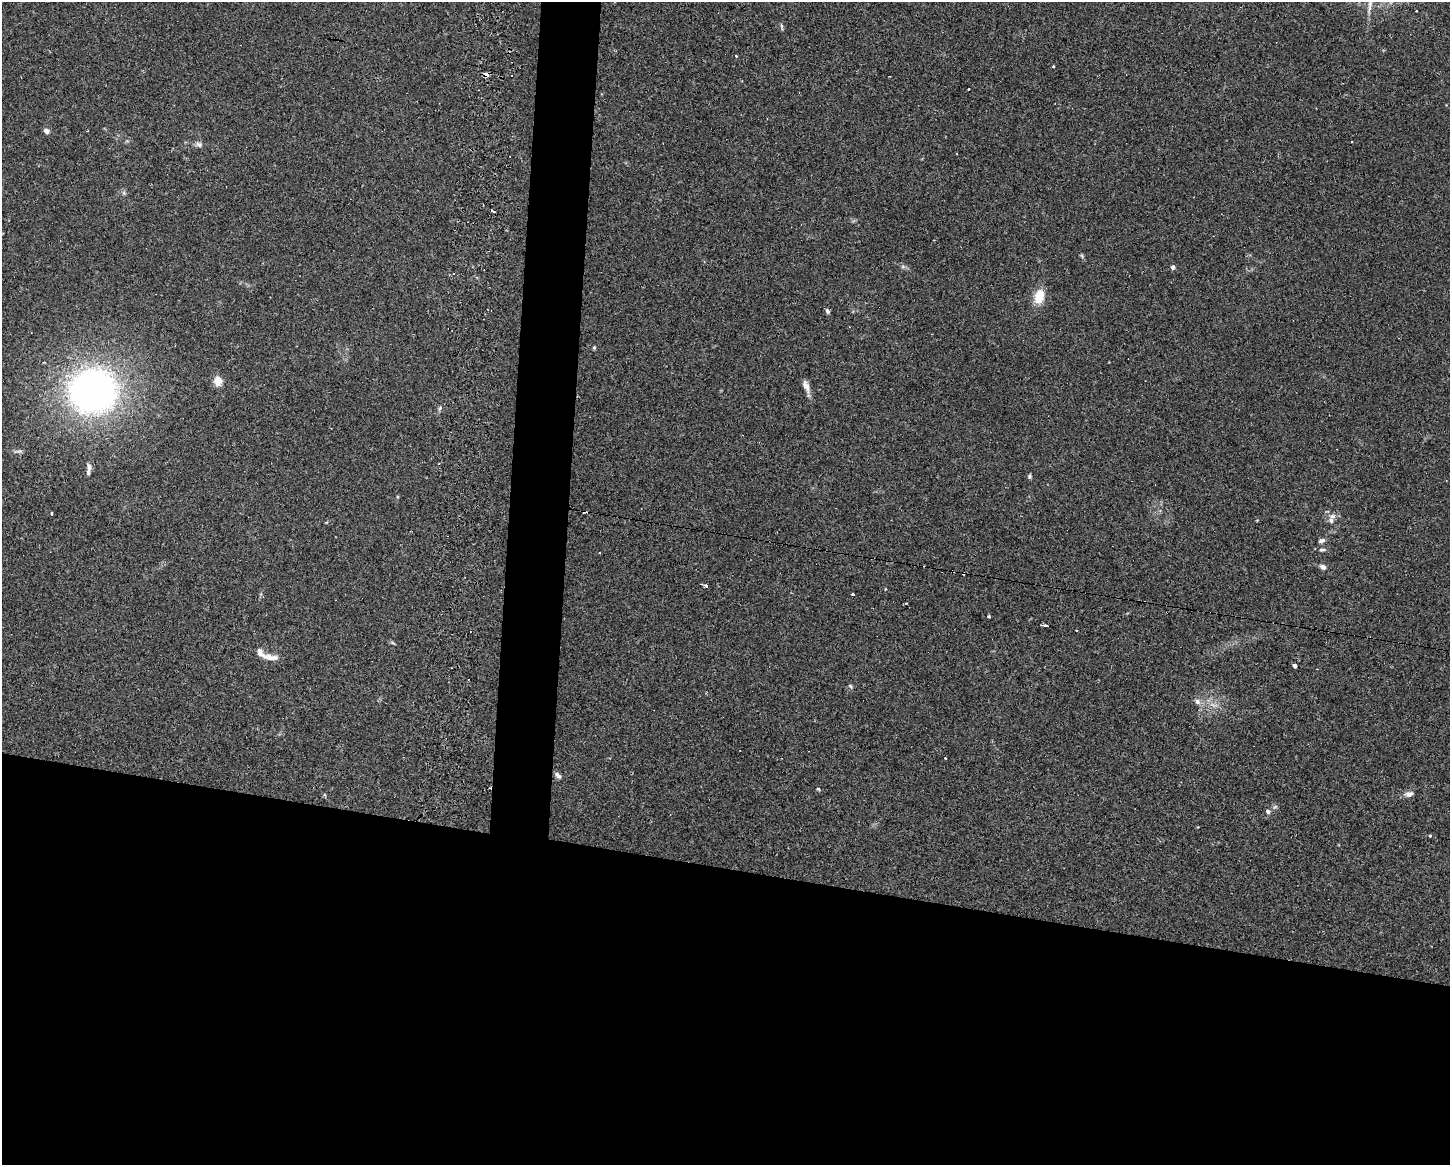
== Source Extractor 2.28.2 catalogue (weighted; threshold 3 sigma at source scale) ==
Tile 11 of 3 x 4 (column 2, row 4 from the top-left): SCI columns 1746-3193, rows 18-1180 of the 4749 x 4707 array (HDU 1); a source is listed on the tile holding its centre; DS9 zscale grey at full resolution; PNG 1452 x 1167 px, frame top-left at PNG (2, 2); no overlay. Shown black and unused: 28% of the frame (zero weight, under 2 of 3 exposures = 4% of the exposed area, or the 3 px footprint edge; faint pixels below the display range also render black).
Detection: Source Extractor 2.28.2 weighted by HDU 2 'WHT'; one run over the whole footprint, this tile lists its part. Background 0.0342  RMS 0.0051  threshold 0.0231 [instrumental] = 3 sigma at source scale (4.5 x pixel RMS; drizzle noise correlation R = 1.50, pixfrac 1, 0.05/0.05 arcsec/px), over >= 5 px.
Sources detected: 56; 11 cosmic-ray / hot-pixel residue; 1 long thin detection or spike segment (spike, bleed or trail) — not listed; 1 inside a brighter listed object's ellipse — not listed separately; the other 43 listed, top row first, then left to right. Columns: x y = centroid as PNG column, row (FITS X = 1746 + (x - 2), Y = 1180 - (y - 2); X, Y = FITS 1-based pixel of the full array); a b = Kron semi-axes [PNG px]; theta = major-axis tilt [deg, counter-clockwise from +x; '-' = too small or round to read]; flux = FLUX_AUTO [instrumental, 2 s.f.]
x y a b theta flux
1416 11 2 2 - 0.4
782 27 9 3 -81 0.83
736 56 3 3 - 1.8
1053 67 3 3 - 1.6
486 75 4 4 - 3.6
968 89 3 2 - 1.1
46 131 7 5 -30 1.9
199 144 9 7 -34 1.5
124 193 7 4 -72 0.82
1082 256 6 4 -71 0.7
1173 267 4 4 - 2.1
453 274 4 3 - 0.41
1039 296 15 10 75 10
827 311 6 5 - 1
594 347 4 3 - 0.65
218 381 13 10 -83 3.6
806 386 16 7 -67 3.2
93 391 52 48 4 190
440 408 7 5 60 1.1
19 451 12 4 -4 1.3
1029 476 5 5 - 0.81
51 513 3 3 - 2.4
1331 520 10 6 89 2.1
1321 540 9 5 17 1.4
1322 550 11 4 0 1.1
1323 567 6 5 - 2.2
706 586 3 3 - 1.7
852 594 3 3 - 1.4
988 616 3 3 - 1.9
1046 626 6 3 -13 5.3
1076 630 3 2 - 0.77
392 642 6 4 -19 0.68
270 657 21 8 -9 4.1
1294 665 3 3 - 33
850 686 7 4 -60 0.83
1197 702 8 7 - 2
945 758 2 2 - 0.44
557 775 10 6 -42 1.6
818 789 4 3 - 1.1
1409 794 11 7 14 2.4
1275 807 7 4 19 0.78
1268 811 4 3 - 3.8
1430 836 3 3 - 2.8
Overlapping masked pixels (flux is a lower limit): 1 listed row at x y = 486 75